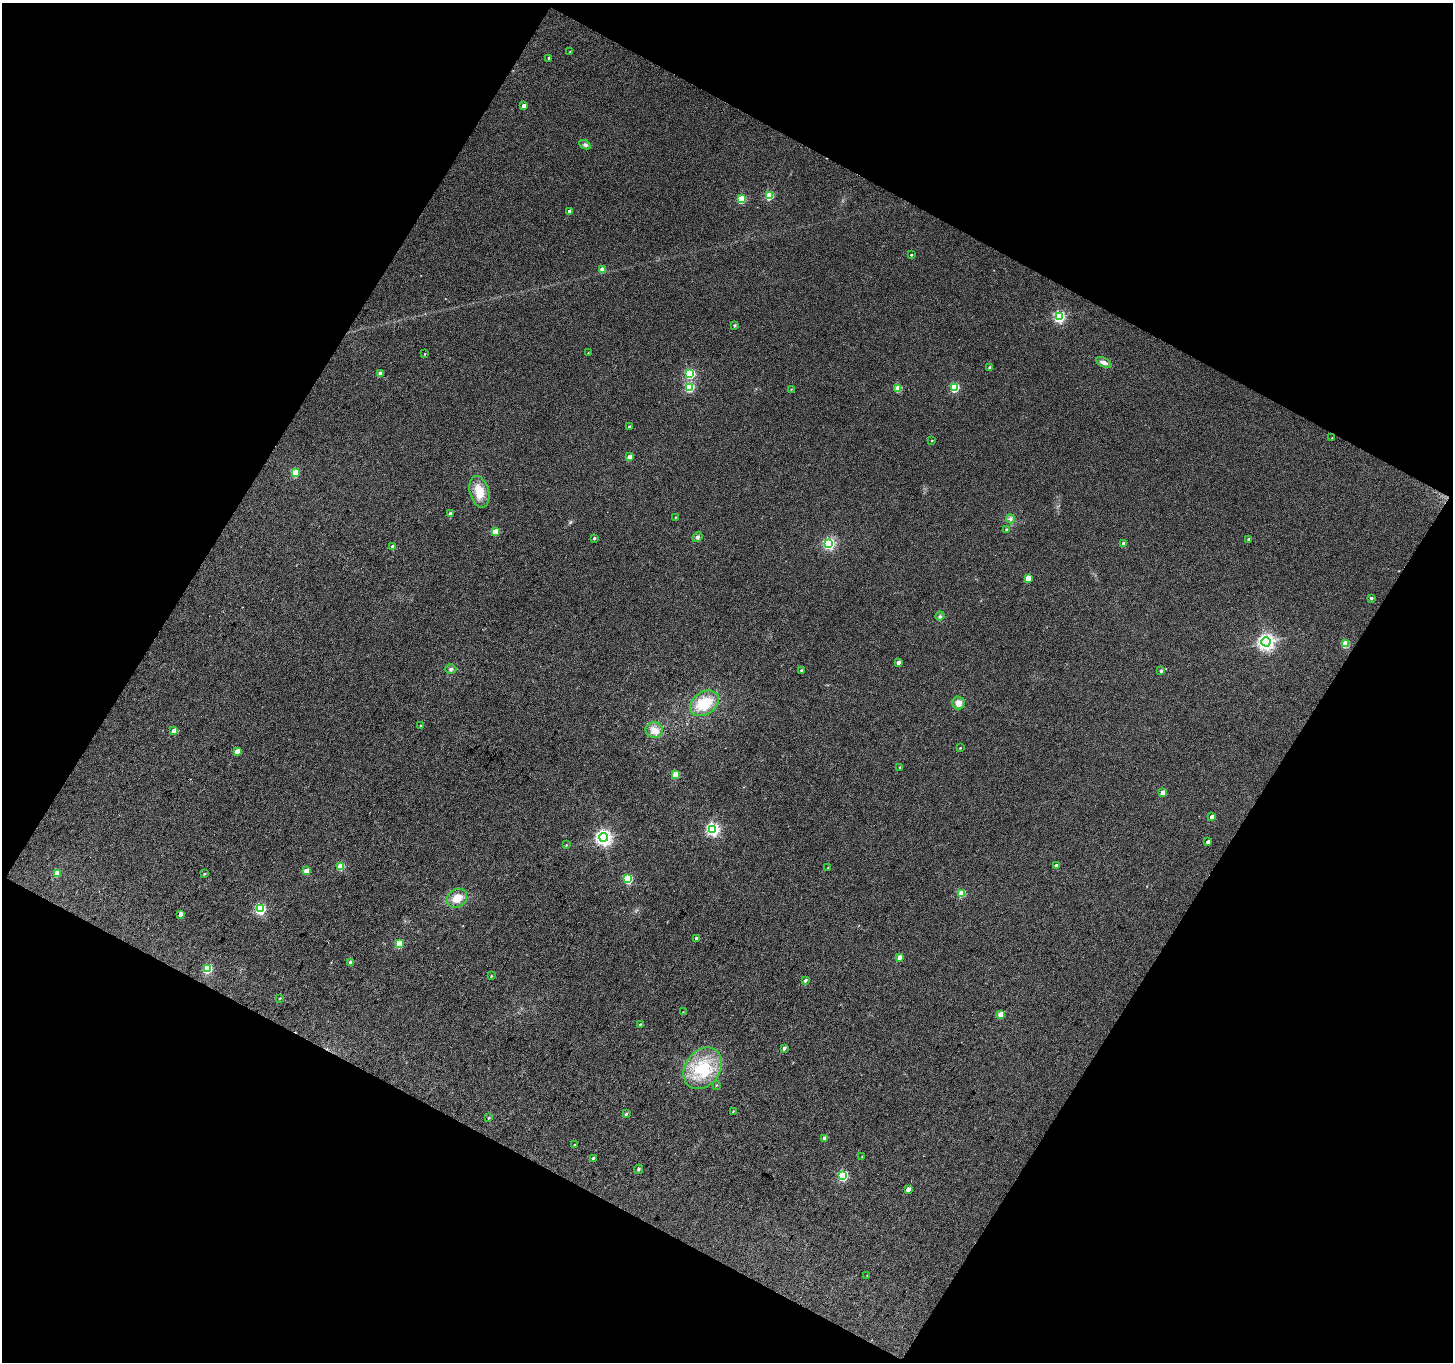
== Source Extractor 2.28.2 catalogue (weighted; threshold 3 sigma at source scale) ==
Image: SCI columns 2-2903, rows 121-2839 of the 2904 x 2941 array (HDU 1 of 3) = the unmasked area's bounding box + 8 px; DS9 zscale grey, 2 x 2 block average (1 PNG px = mean of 2 x 2 image px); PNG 1455 x 1364 px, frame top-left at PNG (2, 3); each listed source drawn as its Kron ellipse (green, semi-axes under 4 px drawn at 4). Shown black and unused: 47% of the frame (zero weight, under 3 of 4 exposures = <1% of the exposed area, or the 3 px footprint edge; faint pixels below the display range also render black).
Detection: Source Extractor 2.28.2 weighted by HDU 2 'WHT'. Background 0.0867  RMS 0.012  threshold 0.0554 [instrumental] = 3 sigma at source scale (4.5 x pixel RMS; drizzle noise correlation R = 1.50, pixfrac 1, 0.0396/0.0396 arcsec/px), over >= 5 px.
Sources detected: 100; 2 cosmic-ray / hot-pixel residue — neither listed nor drawn; the other 98 listed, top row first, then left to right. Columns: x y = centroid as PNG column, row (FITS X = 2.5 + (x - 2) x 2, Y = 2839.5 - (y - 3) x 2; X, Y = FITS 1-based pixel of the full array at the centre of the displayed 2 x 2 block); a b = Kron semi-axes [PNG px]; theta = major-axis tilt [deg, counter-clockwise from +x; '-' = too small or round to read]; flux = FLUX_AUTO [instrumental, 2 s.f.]
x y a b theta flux
570 52 2 2 - 1.2
549 58 2 2 - 6.8
524 106 3 3 - 24
585 145 6 4 -26 6.3
769 196 3 3 - 120
742 199 3 3 - 110
570 211 3 2 - 17
911 255 2 2 - 3.5
602 269 3 3 - 15
1059 317 4 4 - 370
735 325 3 2 - 4.3
588 353 2 2 - 1.5
425 354 2 2 - 1.8
1104 362 8 4 -25 14
990 368 3 2 - 10
380 373 3 2 - 23
690 374 4 3 - 210
690 387 3 3 - 140
954 387 3 3 - 190
898 388 3 3 - 79
791 389 2 2 - 1.4
629 427 2 2 - 3.7
1332 438 2 2 - 1.4
932 441 2 2 - 2.2
629 457 3 3 - 27
295 473 3 3 - 90
479 492 16 9 -75 54
450 514 3 3 - 8.1
675 517 3 2 - 2.1
1010 519 4 3 - 5.7
1007 530 3 2 - 6
495 532 3 3 - 64
697 537 5 4 - 6.3
594 538 3 2 - 5.4
1249 540 3 3 - 6.3
829 543 4 3 - 360
1124 544 3 3 - 34
393 547 3 3 - 22
1028 578 3 3 - 57
1371 598 3 2 - 5.3
940 616 5 4 - 5.3
1266 642 4 4 - 1100
1345 644 3 3 - 82
898 662 3 3 - 13
451 669 5 5 - 7.1
801 670 3 2 - 4.6
1161 671 3 3 - 7
704 703 16 11 34 82
958 703 6 6 - 20
421 726 3 2 - 5.3
654 730 8 7 - 22
174 731 3 3 - 38
960 748 3 2 - 2.1
237 751 3 3 - 28
900 767 3 2 - 4.3
676 775 3 3 - 73
1163 793 3 3 - 41
1212 817 3 3 - 24
713 829 4 4 - 580
604 837 4 4 - 950
1208 842 3 2 - 10
566 845 3 2 - 2
1056 865 3 2 - 5.5
341 866 3 3 - 89
828 867 3 2 - 2.1
306 871 3 3 - 31
57 873 3 3 - 63
204 874 4 2 - 2.3
628 879 3 3 - 170
961 893 3 3 - 78
457 898 11 9 36 40
260 909 4 3 - 280
181 914 3 2 - 22
697 938 3 2 - 11
399 944 3 3 - 97
899 957 3 3 - 17
351 962 3 2 - 24
208 969 3 3 - 180
491 976 3 2 - 2.3
805 980 3 2 - 6.3
280 998 2 2 - 1.6
683 1012 3 2 - 1.4
1000 1014 3 3 - 34
640 1024 3 3 - 2.9
784 1048 3 2 - 9.1
703 1068 22 17 54 120
716 1085 3 2 - 2
733 1111 3 2 - 2
626 1114 4 3 - 4.1
489 1118 4 2 - 2.8
825 1138 3 2 - 22
575 1145 3 2 - 3
862 1156 3 2 - 1.7
593 1158 3 2 - 3.7
639 1169 5 3 - 3.9
843 1175 4 3 - 200
908 1189 3 3 - 18
867 1276 3 2 - 1.5